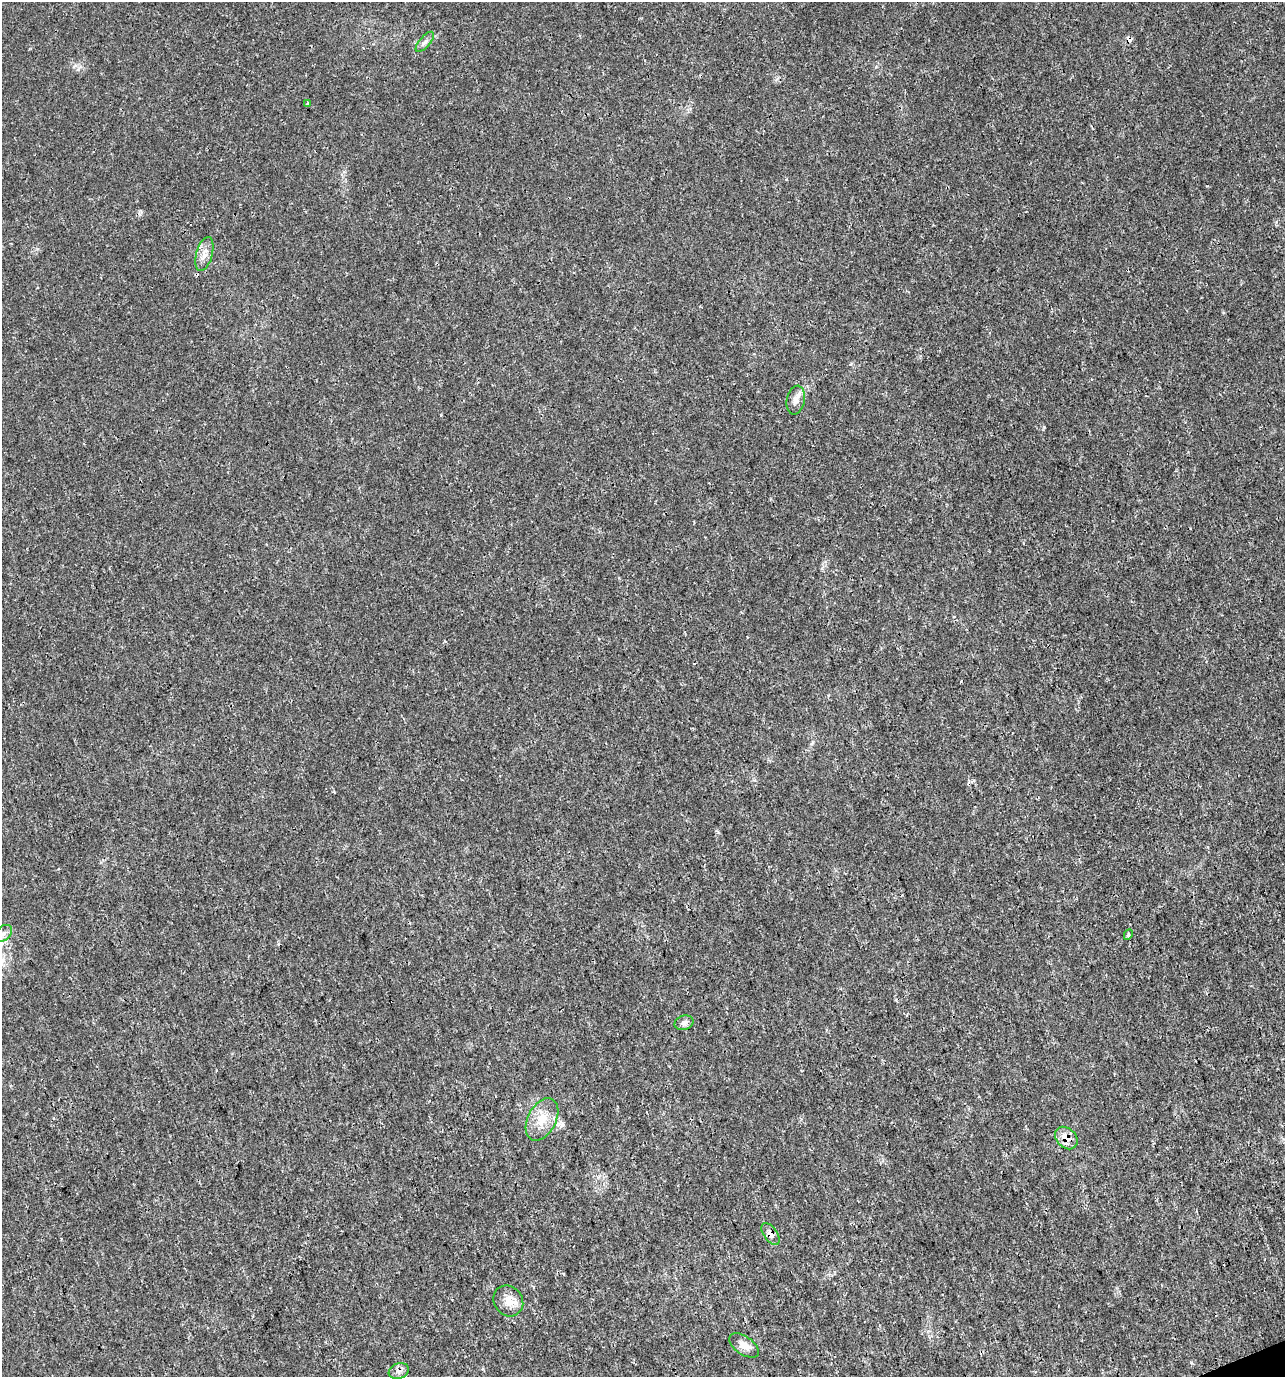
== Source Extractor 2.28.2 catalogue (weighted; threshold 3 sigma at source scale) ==
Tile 6 of 4 x 4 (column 2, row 2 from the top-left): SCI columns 1418-2700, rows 2751-4125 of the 5348 x 5507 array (HDU 1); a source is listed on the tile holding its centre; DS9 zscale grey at full resolution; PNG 1287 x 1379 px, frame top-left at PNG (2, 2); each listed source drawn as its Kron ellipse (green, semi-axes under 4 px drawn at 4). Shown black and unused: <1% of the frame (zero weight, under 3 of 4 exposures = <1% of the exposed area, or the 3 px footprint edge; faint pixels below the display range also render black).
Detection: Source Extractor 2.28.2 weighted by HDU 2 'WHT'; one run over the whole footprint, this tile lists its part. Background 0.0058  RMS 0.0019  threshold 0.00852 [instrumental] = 3 sigma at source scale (4.5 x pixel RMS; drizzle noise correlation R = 1.50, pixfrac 1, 0.0396/0.0396 arcsec/px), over >= 5 px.
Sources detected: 14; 1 cosmic-ray / hot-pixel residue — neither listed nor drawn; the other 13 listed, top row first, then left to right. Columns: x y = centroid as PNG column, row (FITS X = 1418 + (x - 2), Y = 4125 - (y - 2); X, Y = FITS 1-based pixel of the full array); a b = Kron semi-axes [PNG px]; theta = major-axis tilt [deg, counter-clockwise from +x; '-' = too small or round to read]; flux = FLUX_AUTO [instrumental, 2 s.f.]
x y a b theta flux
425 42 12 5 49 0.7
308 104 3 3 - 0.54
204 254 17 8 75 1.6
796 400 15 9 78 1.2
4 933 9 7 45 0.81
1128 935 5 4 - 0.34
684 1023 9 7 16 0.68
542 1119 23 14 63 3.7
1066 1138 12 9 -45 2.1
770 1234 12 6 -55 0.93
508 1301 16 14 -54 2.2
744 1345 17 9 -35 1.5
399 1371 10 7 19 0.84
Overlapping masked pixels (flux is a lower limit): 3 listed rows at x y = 204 254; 1066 1138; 770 1234
Isophote crosses this tile's border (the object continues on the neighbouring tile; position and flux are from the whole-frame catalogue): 1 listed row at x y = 4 933
Unlisted compact peaks at least as high as the median listed source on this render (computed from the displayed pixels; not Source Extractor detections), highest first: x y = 1044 427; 37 249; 718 832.